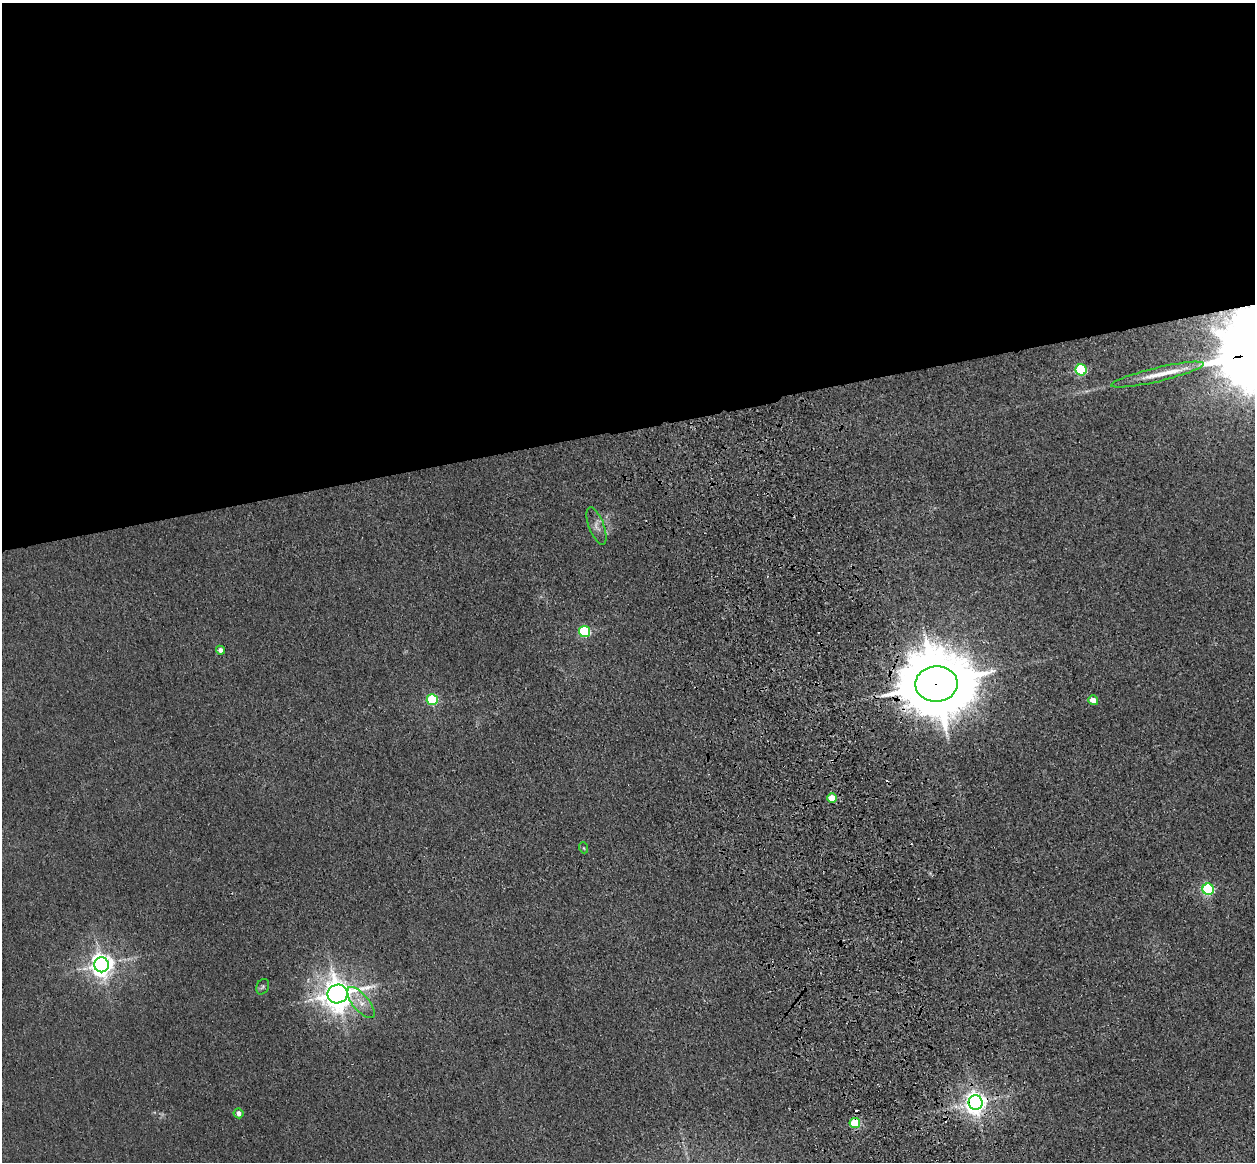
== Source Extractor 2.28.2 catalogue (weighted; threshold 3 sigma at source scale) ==
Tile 2 of 4 x 4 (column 2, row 1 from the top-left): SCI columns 1368-2620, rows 3765-4924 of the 5241 x 5093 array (HDU 1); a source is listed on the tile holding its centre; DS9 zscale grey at full resolution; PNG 1257 x 1164 px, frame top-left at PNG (2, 3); each listed source drawn as its Kron ellipse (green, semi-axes under 4 px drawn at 4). Shown black and unused: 37% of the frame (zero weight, under 3 of 4 exposures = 6% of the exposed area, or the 3 px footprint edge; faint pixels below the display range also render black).
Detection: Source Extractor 2.28.2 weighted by HDU 2 'WHT'; one run over the whole footprint, this tile lists its part. Background 0.0213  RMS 0.0051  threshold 0.0228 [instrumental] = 3 sigma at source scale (4.5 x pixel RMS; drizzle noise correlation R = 1.50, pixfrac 1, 0.05/0.05 arcsec/px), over >= 5 px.
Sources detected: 21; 3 cosmic-ray / hot-pixel residue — neither listed nor drawn; the other 18 listed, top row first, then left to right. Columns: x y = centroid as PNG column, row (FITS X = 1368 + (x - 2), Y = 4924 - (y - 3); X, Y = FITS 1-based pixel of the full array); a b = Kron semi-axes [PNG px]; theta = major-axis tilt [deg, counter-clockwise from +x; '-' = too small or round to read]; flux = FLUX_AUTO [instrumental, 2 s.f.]
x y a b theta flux
1081 370 5 5 - 57
1157 375 47 7 13 10
596 526 19 7 -69 3.5
584 631 5 5 - 56
220 650 4 4 - 2.2
936 684 21 18 3 5700
432 700 5 5 - 48
1093 700 5 4 - 5
832 798 5 4 - 10
584 848 5 3 - 0.51
1208 889 6 5 - 75
101 965 7 7 - 420
263 987 8 6 63 1.1
338 994 10 9 - 870
361 1003 19 8 -50 5.4
976 1102 7 7 - 400
239 1113 5 4 - 3.1
855 1123 5 5 - 26
Overlapping masked pixels (flux is a lower limit): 3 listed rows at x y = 936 684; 976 1102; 855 1123